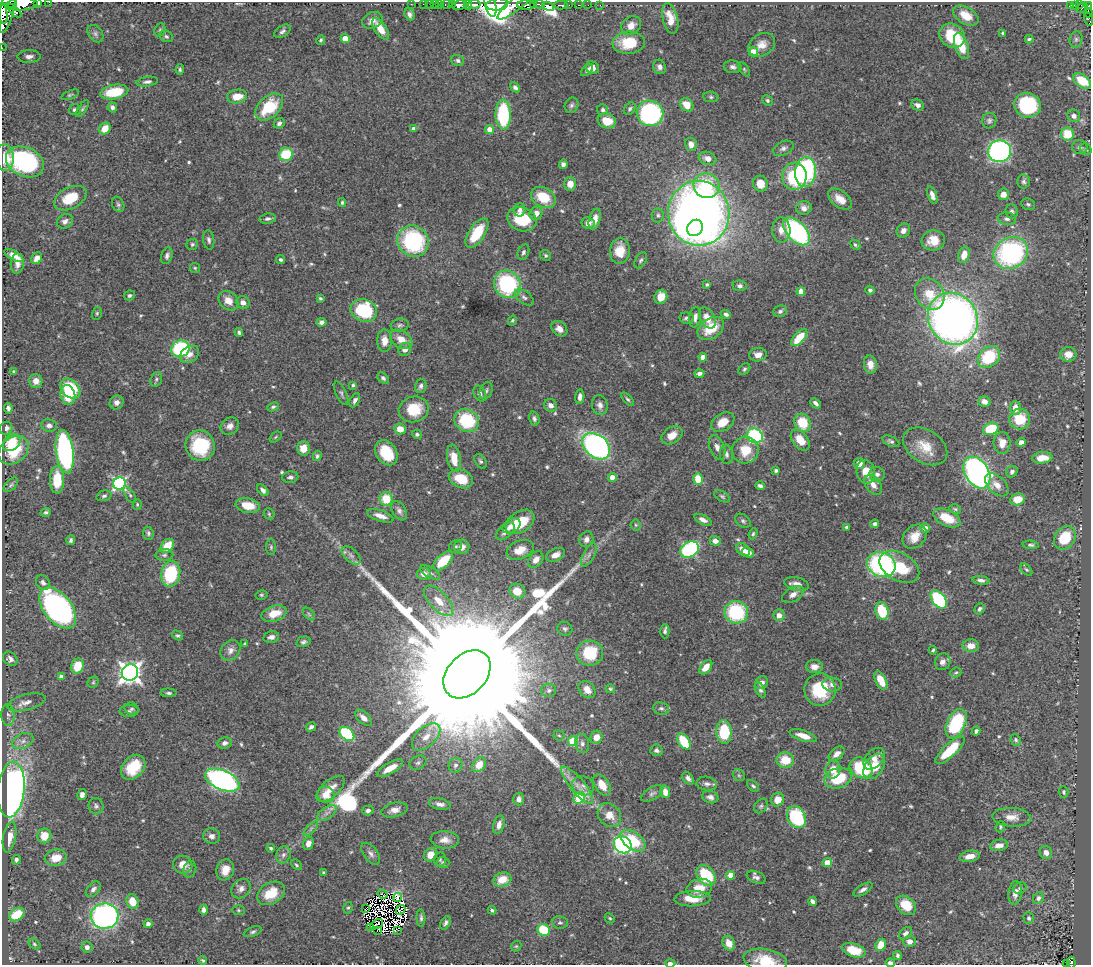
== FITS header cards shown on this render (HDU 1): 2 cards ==
NAXIS1  =                 1089
NAXIS2  =                  963

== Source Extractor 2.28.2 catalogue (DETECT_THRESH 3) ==
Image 1089 x 963 px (HDU 1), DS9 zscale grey, 1 PNG px = 1 image px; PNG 1093 x 967 px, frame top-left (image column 1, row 963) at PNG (2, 2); each listed source drawn as its Kron ellipse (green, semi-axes under 4 px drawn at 4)
Background 0.612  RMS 0.016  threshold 0.0492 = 3 sigma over >= 5 px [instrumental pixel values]
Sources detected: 606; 9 with non-positive FLUX_AUTO (blend fragments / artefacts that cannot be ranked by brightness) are neither listed nor drawn; of the other 597, the 500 brightest by FLUX_AUTO listed and drawn (97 fainter detections omitted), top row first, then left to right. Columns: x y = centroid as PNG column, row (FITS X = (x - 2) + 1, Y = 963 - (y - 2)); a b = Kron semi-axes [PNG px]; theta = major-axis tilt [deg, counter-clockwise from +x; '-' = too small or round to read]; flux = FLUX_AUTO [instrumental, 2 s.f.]
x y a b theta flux
38 2 3 2 - 37
49 2 2 2 - 4.8
13 4 5 3 - 100
22 4 16 6 4 740
411 4 2 2 - 8.6
423 4 2 2 - 4.8
429 4 2 2 - 6.8
434 4 2 2 - 4.5
453 4 3 2 - 8.2
540 4 5 2 - 34
440 5 3 2 - 15
447 5 6 3 0 18
459 5 7 4 10 380
468 5 5 2 - 46
474 5 6 3 5 78
490 5 12 5 -76 190
497 5 11 6 5 750
515 5 22 6 38 11
526 5 9 4 -3 480
534 5 4 2 - 34
561 5 6 3 -2 82
569 5 3 2 - 3
578 5 3 2 - 6.1
588 5 2 2 - 2.7
600 5 3 2 - 2.8
1074 5 4 3 - 54
1079 5 3 2 - 16
1089 5 3 3 - 36
548 6 6 4 -26 960
1070 6 4 3 - 68
1082 8 6 3 45 54
7 9 24 6 77 410
15 11 9 3 -43 62
3 13 10 3 -85 460
1088 13 4 2 - 20
409 14 6 5 - 4.1
966 15 14 8 -30 15
670 18 15 7 -77 16
1088 19 7 3 -74 37
372 20 10 7 24 7.5
631 26 11 8 38 9.3
380 29 12 6 -56 17
160 30 7 5 70 1.7
282 31 9 5 34 3
1003 33 3 3 - 2
95 34 9 7 -52 4
166 36 7 5 -27 2.3
952 36 13 11 -35 37
345 38 4 4 - 22
1029 39 4 3 - 1.7
1076 39 8 6 76 3
321 40 5 3 - 1.9
629 43 16 11 5 33
762 45 14 11 31 12
961 46 13 6 -70 27
2 48 2 2 - 4.2
753 52 5 4 - 25
29 57 11 6 2 5.5
458 60 7 5 -17 2.9
660 67 7 6 - 4.3
733 67 9 6 -8 4.3
592 68 7 6 - 6
180 69 5 4 - 2.1
744 69 8 4 -55 1.7
587 70 7 4 43 2.9
1082 81 10 6 -36 37
147 82 11 5 9 3.8
515 87 5 4 - 3.1
114 92 14 7 10 39
70 95 9 4 21 1.9
237 96 10 7 9 17
711 97 7 5 -10 2.3
767 100 6 4 -46 2.4
571 105 8 6 60 2.9
687 105 7 6 - 18
918 105 6 5 - 4.8
1027 105 13 12 - 100
112 107 5 4 - 3.7
269 107 16 10 42 46
82 109 10 4 56 2.2
630 109 7 5 51 2.5
75 110 6 5 - 3.3
603 110 5 5 - 3
650 113 13 12 - 210
503 115 15 7 -88 95
1074 116 6 6 - 6
607 121 9 7 -19 20
989 121 8 7 - 3.2
279 123 6 5 - 3.3
105 129 6 5 - 18
414 129 4 4 - 4.8
490 130 4 4 - 16
1067 134 6 6 - 30
691 144 7 6 - 7.4
1080 147 7 7 - 3.7
783 148 11 7 25 4.5
1086 149 6 5 - 2
999 151 11 11 - 310
286 154 7 6 - 44
5 158 13 9 -86 16
708 158 9 6 -17 7.7
25 162 20 14 -24 170
563 164 4 4 - 3.9
805 172 15 10 84 150
794 176 13 12 - 71
1024 181 7 6 - 3
570 184 7 6 - 9.6
760 184 8 7 - 14
706 186 13 12 - 85
1003 194 6 5 - 7.9
932 195 9 4 -72 5.6
543 197 13 10 -30 34
70 198 17 10 27 32
840 199 13 8 -38 12
342 202 4 3 - 1.7
118 204 8 6 -68 2.5
1028 204 7 5 -26 2.4
804 208 8 7 - 6.5
520 210 6 6 - 4.4
1012 211 7 6 - 3.2
536 213 7 6 - 8.9
699 213 32 30 -84 1100
658 215 7 6 - 3.2
267 219 8 5 8 3.3
522 219 15 11 -20 47
595 219 11 5 74 9.6
1007 219 9 6 -7 4.1
65 221 8 7 - 4.8
588 223 6 6 - 7.2
695 228 9 7 50 80
781 230 12 9 -88 11
797 231 17 9 -48 180
903 231 7 6 - 6.3
477 233 17 8 57 40
209 240 10 5 -82 3.4
413 241 16 15 - 130
933 241 11 10 - 16
192 244 6 5 - 2.2
855 245 6 4 -45 1.7
620 251 13 10 84 18
523 252 8 5 66 3.2
1011 253 18 15 32 190
14 255 10 4 -29 11
545 255 6 5 - 2
964 255 8 5 72 14
167 256 8 5 73 3.9
37 258 6 5 - 7.8
281 260 4 3 - 2
641 260 9 5 62 2.5
17 263 10 6 86 6.2
195 268 5 5 - 1.6
507 284 14 13 - 120
707 284 4 3 - 1.7
740 286 7 5 -7 3.1
870 290 4 4 - 2.7
801 291 4 4 - 12
930 294 17 13 -56 23
129 295 5 5 - 2.4
524 297 11 6 -38 4.3
661 297 7 6 - 15
320 298 4 3 - 1.7
228 301 11 8 -43 11
243 302 7 6 - 6.3
364 310 13 11 -20 82
780 311 7 5 20 2.9
97 313 6 5 - 1.9
726 314 5 4 - 3.2
695 317 10 6 80 6.3
687 318 7 5 -11 3.6
707 318 11 7 -61 13
953 319 27 24 -54 810
512 320 5 4 - 1.7
322 322 5 4 - 4.7
400 325 9 6 11 3
711 328 15 9 35 30
559 329 9 6 -41 8.3
239 332 4 4 - 2.5
799 338 10 5 48 29
401 339 12 8 -33 13
384 341 11 7 89 10
180 349 9 8 - 110
405 349 6 6 - 6.9
190 354 10 7 35 8.1
1068 354 8 7 - 10
758 355 8 7 - 8.3
703 357 4 4 - 11
989 357 12 9 43 58
870 364 9 6 -81 9.8
744 369 6 5 - 2.4
14 372 4 3 - 2.2
699 373 5 3 - 3.7
383 378 7 4 -42 2.9
156 379 7 5 70 2.5
36 381 7 6 - 8.7
353 385 3 3 - 2.1
421 386 7 5 75 3.3
70 388 11 8 -45 52
486 391 9 6 69 2.7
341 393 13 5 -65 2.9
480 394 8 6 -62 4.6
68 395 10 7 -77 27
580 397 7 4 83 5.2
628 399 8 4 -47 2.3
355 400 7 4 64 3.5
116 402 7 7 - 4.7
984 402 6 5 - 6.3
816 403 6 3 -43 3.4
551 405 7 6 - 5.7
600 405 10 7 -79 5.6
273 407 6 4 25 2.1
8 408 5 3 - 2.9
1015 408 7 5 89 12
414 409 15 12 14 35
534 418 7 5 -75 3
1020 419 10 10 - 34
467 421 13 11 -30 63
723 422 12 8 33 18
802 423 9 8 - 33
49 425 7 6 - 4.9
230 426 10 8 35 7
6 428 6 6 - 5.2
400 429 6 5 - 14
991 429 8 6 20 49
417 434 5 4 - 2.3
672 435 11 8 31 13
755 436 8 7 - 150
275 437 7 4 37 1.7
800 440 12 7 -51 19
891 441 9 5 -26 2.6
1021 442 5 4 - 6.2
12 443 10 7 43 28
1002 443 11 8 -88 12
200 446 15 14 - 68
596 446 16 11 -41 350
925 446 24 16 -32 24
717 447 13 7 -69 6.7
303 448 7 6 - 15
14 450 16 12 39 46
745 450 13 13 - 26
65 452 22 8 -83 270
386 453 13 10 -54 35
726 454 9 6 -82 3.9
317 456 5 4 - 2
454 458 13 7 -80 19
1042 458 10 5 4 15
480 461 8 5 -56 2.4
859 463 5 5 - 9.5
776 470 3 3 - 2.9
866 472 12 9 -77 16
977 472 17 12 -58 320
1012 472 6 5 - 3.6
877 474 8 7 - 4.4
290 477 8 5 4 3.3
612 477 4 4 - 17
461 479 13 9 -23 28
698 479 6 5 - 26
57 480 13 7 90 31
119 484 6 6 - 220
11 485 9 5 45 2.5
873 485 11 7 -54 8.2
997 485 14 8 -44 10
760 486 5 4 - 3.2
263 490 7 4 -48 3.7
130 495 9 4 -57 2.4
104 496 8 5 15 2.5
722 496 8 5 -30 2.1
386 499 7 6 - 30
1017 499 7 6 - 17
137 504 5 4 - 1.6
248 506 12 7 -11 20
955 509 6 4 -16 1.8
399 511 10 6 -57 4.1
46 512 5 4 - 2.1
269 514 6 5 - 1.6
380 516 14 5 -18 9
947 518 14 8 -26 29
703 520 9 4 -27 5.6
743 521 8 6 -38 2.7
520 522 16 10 34 37
875 524 4 4 - 2.9
636 525 5 5 - 1.7
511 526 9 6 30 7.4
846 527 3 3 - 1.8
925 528 5 5 - 6.7
505 531 11 6 44 7.2
148 533 6 5 - 2.5
753 534 6 4 71 1.7
915 537 14 10 46 16
1065 538 12 10 55 37
586 539 8 7 - 6
71 540 5 3 - 2.4
715 541 5 4 - 6.2
1031 545 8 4 -4 2.5
167 546 8 5 50 24
271 547 8 5 -90 2
455 547 7 6 - 2.5
462 547 7 7 - 7
690 549 10 7 31 160
520 550 14 9 22 16
743 550 8 5 -44 8.8
748 552 6 5 - 8.4
164 555 9 6 1 3.3
351 555 11 6 -43 5.2
556 555 10 6 24 9.4
589 555 13 5 61 4.7
536 560 9 6 52 8.3
443 561 12 6 43 36
881 564 14 12 -22 210
899 567 21 13 -29 40
1026 570 7 4 -50 1.9
430 572 11 5 -30 3.5
171 574 13 9 79 72
424 574 7 6 - 7.7
981 580 8 4 -6 4.4
43 583 8 6 -48 3.6
797 584 12 6 -12 7.3
517 591 8 7 - 16
793 594 12 7 30 6.7
261 595 6 4 12 1.7
939 599 10 6 -52 94
439 601 19 9 -47 19
58 608 24 14 -51 360
980 609 6 4 54 2.6
882 611 9 6 -73 46
736 612 12 11 - 86
274 614 13 7 17 19
309 614 7 4 -46 2.1
779 615 6 5 - 6.8
565 629 8 6 -28 3.2
665 631 7 4 -89 2.7
178 635 6 4 -32 1.8
271 637 8 5 13 5
303 642 7 5 16 2.7
245 644 4 3 - 1.9
971 646 8 6 0 11
230 650 11 9 48 6.6
933 650 4 3 - 1.8
590 653 13 12 - 47
10 659 8 6 -44 4.3
943 662 8 7 - 5.6
78 666 8 6 72 27
706 667 8 5 51 11
814 667 8 6 -2 7.8
130 673 8 8 - 750
956 673 5 5 - 1.7
467 674 27 19 46 130000
61 677 4 4 - 6
881 680 10 5 -62 21
93 682 6 5 - 1.8
761 683 7 6 - 4.9
832 685 10 7 -3 5.4
610 689 5 4 - 1.8
549 690 7 6 - 3.4
587 690 9 7 -45 9
760 690 8 4 -65 3.2
820 690 16 15 - 53
169 693 8 4 -1 2.4
26 702 19 8 14 8.2
661 708 8 6 -8 3.3
131 709 7 6 - 2.4
129 711 9 6 2 3.2
8 715 11 6 -86 4.1
363 718 10 5 -44 7.3
956 724 16 9 65 98
311 727 5 4 - 3.2
976 731 4 3 - 2.9
724 732 12 7 -88 60
347 734 8 5 -40 100
559 735 5 5 - 1.7
803 736 14 5 -17 12
426 737 17 9 43 15
596 737 7 6 - 10
1016 740 6 5 - 2.1
23 741 11 7 23 6.1
573 741 5 5 - 67
684 741 9 5 -57 50
225 743 7 6 - 4.6
582 743 9 7 -82 4.6
656 750 6 5 - 3.3
950 750 19 6 43 51
837 754 9 5 40 7.5
874 759 12 8 49 9.6
785 760 8 8 - 26
418 763 9 6 27 3.6
455 765 7 6 - 3.7
479 765 8 6 51 14
133 767 14 10 47 34
874 767 14 9 55 31
390 768 15 5 29 15
861 768 12 9 -34 58
833 769 9 7 81 13
739 775 6 5 - 1.8
688 778 7 4 -50 4
838 778 14 10 20 50
222 780 18 9 -24 310
707 784 10 7 -9 4.2
577 785 23 7 -51 13
602 785 12 7 -58 16
583 786 11 9 -20 5.5
753 786 7 4 -43 2.6
11 789 28 13 85 500
330 789 17 8 41 15
665 792 6 5 - 8
1064 792 6 5 - 1.9
652 794 12 6 30 3.4
82 795 5 4 - 6.1
326 795 8 8 - 14
710 797 8 6 -13 4.7
579 798 6 5 - 73
519 799 6 5 - 4.4
778 800 7 6 - 14
440 804 11 5 -12 4.9
96 806 8 7 - 3.4
761 806 8 5 53 2.3
368 810 6 5 - 3.3
394 810 13 7 14 7.8
327 813 11 5 33 5.1
609 815 13 10 -46 15
796 817 11 9 -62 93
1012 817 19 9 -3 12
499 825 9 5 76 6.2
1000 827 6 4 69 2
311 829 9 3 45 2.4
44 836 7 7 - 18
212 836 8 7 - 5.6
9 837 15 6 80 13
445 840 14 8 -5 8.9
633 841 14 8 -36 48
308 843 7 5 73 7.7
623 845 9 8 - 240
999 845 9 5 10 8.1
271 848 4 3 - 1.8
1046 852 7 6 - 6.7
371 854 13 7 -53 5.1
283 855 9 7 64 4.5
430 855 7 6 - 13
970 856 10 5 10 9.9
56 858 11 8 9 19
440 859 7 6 - 2.2
16 860 5 4 - 2.7
443 862 6 5 - 2.2
827 863 5 4 - 14
183 865 10 9 - 13
296 865 6 4 -45 1.7
190 869 8 6 69 2.7
225 870 11 8 72 12
324 873 4 3 - 1.6
706 875 11 8 -53 56
731 875 4 4 - 19
756 877 10 6 -23 4.3
502 879 9 7 18 19
699 888 13 9 14 18
1020 888 7 5 27 2.7
93 889 9 6 48 4.4
241 889 11 8 46 6.2
863 890 11 5 32 4.8
271 893 15 10 31 26
1015 893 12 6 82 8.5
383 894 5 3 - 3.2
397 897 5 3 - 3.8
1038 898 6 5 - 3.3
692 899 18 7 3 20
132 901 7 6 - 20
812 901 5 4 - 3.9
906 905 11 8 -42 23
348 908 6 4 72 1.8
365 909 3 2 - 2
204 910 5 4 - 4.1
238 910 6 5 - 1.8
401 910 5 2 - 1.6
492 910 4 3 - 2.1
17 915 8 6 35 31
105 916 14 12 6 300
421 918 9 4 -87 2.6
610 918 5 4 - 1.6
1029 918 6 5 - 2.8
446 923 7 4 58 3.4
560 923 8 6 -7 2.9
148 924 4 4 - 3.7
377 924 7 2 29 2.3
370 927 2 2 - 2.7
398 930 3 2 - 29
544 930 6 6 - 57
377 931 4 2 - 2.9
253 932 9 4 21 2.5
905 933 7 5 41 3.8
909 941 6 5 - 6.2
729 943 8 6 -63 12
34 944 6 4 -41 1.6
881 945 6 5 - 15
516 946 5 4 - 1.7
87 947 5 5 - 4.2
854 950 12 6 -18 24
897 955 4 4 - 2.5
203 960 4 3 - 1.7
765 961 22 11 -10 32
670 963 5 3 - 7.6
890 963 5 3 - 4.3
1067 963 3 3 - 26
1071 963 6 4 -88 84
At the frame edge (FLAGS 8, measured only in part): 15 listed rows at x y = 38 2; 49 2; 13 4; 22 4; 1089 5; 3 13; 1088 19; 2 48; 1082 81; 5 158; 765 961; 670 963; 890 963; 1067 963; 1071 963
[97 fainter detections neither listed nor drawn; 9 non-positive-flux detections neither listed nor drawn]